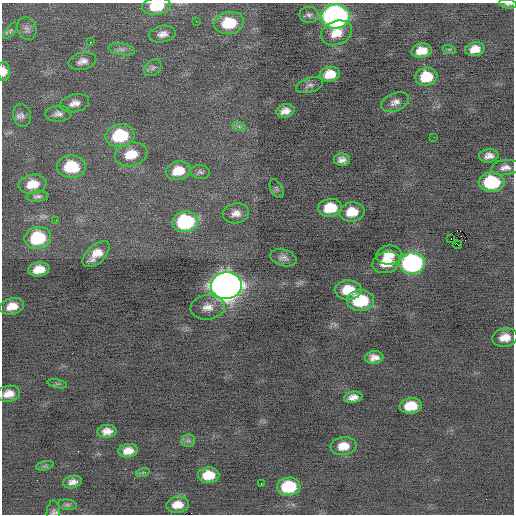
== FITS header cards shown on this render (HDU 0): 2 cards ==
NAXIS1  =                  512 / Axis length
NAXIS2  =                  512 / Axis length

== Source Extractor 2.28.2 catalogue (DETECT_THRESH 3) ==
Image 512 x 512 px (HDU 0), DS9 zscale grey, 1 PNG px = 1 image px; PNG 516 x 516 px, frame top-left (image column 1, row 512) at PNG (2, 3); each listed source drawn as its Kron ellipse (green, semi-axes under 4 px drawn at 4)
Background -0.233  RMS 0.81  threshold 2.42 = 3 sigma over >= 5 px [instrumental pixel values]
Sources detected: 78; all 78 listed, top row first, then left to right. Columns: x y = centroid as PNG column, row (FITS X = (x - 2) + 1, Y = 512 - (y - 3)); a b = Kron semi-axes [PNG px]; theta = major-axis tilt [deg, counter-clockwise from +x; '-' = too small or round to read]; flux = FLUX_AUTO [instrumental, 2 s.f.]
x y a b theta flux
508 4 9 4 -9 130
157 6 15 8 6 1500
309 15 9 8 - 210
336 17 14 12 5 20000
196 21 2 2 - 140
229 23 15 11 8 2000
27 29 12 9 -67 280
11 31 10 4 52 140
336 33 16 11 22 910
162 34 13 8 11 390
90 42 2 2 - 260
122 49 13 6 -10 250
449 49 7 4 -17 79
475 49 10 7 13 580
421 51 10 7 10 750
82 61 14 8 13 350
153 68 9 7 43 170
4 71 9 6 -89 490
330 74 10 7 10 930
426 77 11 9 11 1400
309 85 14 7 17 230
395 102 15 9 23 350
75 103 15 9 13 400
285 111 9 6 13 410
58 114 13 8 1 280
22 115 11 9 -76 270
239 126 7 4 -19 110
120 136 15 11 10 3000
434 137 2 2 - 220
131 154 16 11 14 1300
489 156 10 6 7 330
342 160 8 6 -1 300
71 167 14 11 0 2100
505 168 14 7 8 350
178 171 13 9 12 1100
200 172 10 7 -9 160
492 182 13 10 0 3500
33 184 14 9 9 940
277 189 10 6 -61 120
38 196 11 5 6 170
330 208 12 9 8 1500
352 212 12 9 7 1000
236 213 13 10 10 430
56 220 2 2 - 30
185 222 13 10 7 5300
38 238 13 11 11 3000
451 239 2 2 - 270
458 245 4 2 - 360
96 254 16 9 43 790
389 255 13 9 7 720
283 258 13 8 -16 290
386 262 14 10 17 1100
412 263 13 11 4 11000
39 269 10 7 9 810
226 286 15 13 2 64000
348 290 13 9 -2 1300
360 301 13 10 0 3000
12 306 12 8 13 710
208 307 17 12 6 680
505 338 13 9 9 660
374 358 9 6 6 360
57 384 10 3 -11 98
9 394 11 8 10 540
353 397 9 5 9 370
411 406 11 7 5 1200
107 431 9 6 4 410
188 441 7 6 - 170
343 446 13 9 6 780
128 451 10 6 6 540
45 466 9 3 13 92
143 472 7 4 19 94
208 475 11 8 2 1000
72 482 9 6 14 310
261 484 3 2 - 370
289 487 12 9 4 2500
67 505 9 5 -7 130
178 505 11 8 7 650
53 513 12 6 87 170
At the frame edge (FLAGS 8, measured only in part): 3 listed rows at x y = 508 4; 157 6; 4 71